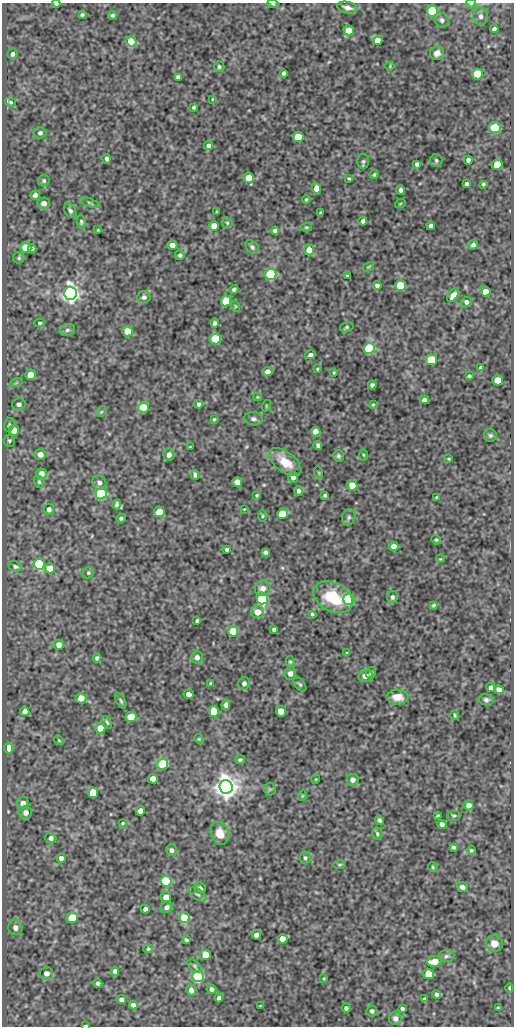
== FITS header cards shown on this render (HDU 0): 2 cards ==
NAXIS1  =                  512
NAXIS2  =                 1024

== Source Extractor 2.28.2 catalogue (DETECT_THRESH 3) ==
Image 512 x 1024 px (HDU 0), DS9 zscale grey, 1 PNG px = 1 image px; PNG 516 x 1028 px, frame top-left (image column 1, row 1024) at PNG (2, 3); each listed source drawn as its Kron ellipse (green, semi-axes under 4 px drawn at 4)
Background 111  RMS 0.56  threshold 1.67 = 3 sigma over >= 5 px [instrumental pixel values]
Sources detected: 257; all 257 listed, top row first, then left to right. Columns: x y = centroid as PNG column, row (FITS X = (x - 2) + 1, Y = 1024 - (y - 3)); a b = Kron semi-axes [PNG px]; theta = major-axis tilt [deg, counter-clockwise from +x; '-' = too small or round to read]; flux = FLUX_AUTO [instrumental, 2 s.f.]
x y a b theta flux
56 4 4 3 - 60
273 4 6 3 -17 46
471 4 5 4 - 42
347 8 10 5 -13 180
432 11 5 5 - 3700
82 15 4 3 - 59
112 15 4 3 - 74
481 16 8 7 - 170
442 20 7 6 - 110
494 29 4 4 - 130
349 30 5 5 - 600
131 41 5 5 - 1100
377 41 5 4 - 340
437 53 7 6 - 200
12 54 5 5 - 110
390 66 4 3 - 34
219 67 5 5 - 72
284 73 4 4 - 79
478 74 5 5 - 1600
178 77 4 4 - 120
212 99 4 2 - 28
10 102 5 4 - 61
194 107 3 3 - 59
495 128 6 5 - 2000
40 133 6 5 - 100
298 137 5 5 - 1400
208 145 5 4 - 130
107 159 5 4 - 120
436 160 6 6 - 78
468 160 4 4 - 130
363 161 7 6 - 79
417 164 4 3 - 78
497 165 5 5 - 890
374 174 5 3 - 52
249 178 5 5 - 850
349 178 4 3 - 48
44 181 6 5 - 79
467 184 4 3 - 73
483 184 3 3 - 56
317 188 5 4 - 470
401 190 4 4 - 120
35 195 5 4 - 160
306 199 4 3 - 47
44 203 6 5 - 190
90 203 10 4 -20 74
400 204 5 3 - 37
70 211 8 5 -56 100
217 212 3 2 - 33
320 213 4 3 - 53
363 221 4 4 - 100
81 222 7 4 -84 65
227 223 6 5 - 57
214 226 5 5 - 560
431 226 4 4 - 120
306 227 6 4 6 49
98 230 4 3 - 30
275 231 4 4 - 120
172 245 5 4 - 270
473 245 5 4 - 110
252 247 8 5 -53 93
26 248 5 5 - 950
32 248 4 4 - 140
309 250 5 5 - 380
180 255 5 5 - 78
19 258 6 5 - 65
368 267 6 3 31 39
271 274 6 5 - 4200
348 276 4 3 - 47
377 285 4 4 - 110
401 286 5 5 - 2200
234 289 4 4 - 93
485 291 5 5 - 320
70 293 6 6 - 22000
453 295 8 5 53 270
144 297 7 6 - 120
226 301 5 5 - 1800
466 302 5 5 - 120
235 306 6 3 -72 39
40 323 5 4 - 57
215 323 4 4 - 97
347 327 7 5 16 62
67 330 8 6 16 110
127 331 5 5 - 780
215 339 5 5 - 2500
369 349 5 5 - 5800
310 355 5 4 - 130
432 360 5 5 - 1900
481 368 4 4 - 110
317 369 3 3 - 36
267 372 5 4 - 200
334 373 3 2 - 37
30 375 5 5 - 680
469 376 4 3 - 82
497 380 5 5 - 620
16 383 7 4 19 56
372 385 4 4 - 92
258 397 4 4 - 34
424 400 5 4 - 140
19 404 7 6 - 130
199 404 4 4 - 97
373 404 4 4 - 37
266 406 6 3 73 36
143 407 5 5 - 1300
101 412 6 4 45 60
214 419 3 3 - 43
253 419 9 6 -12 120
9 425 7 5 73 69
14 430 5 5 - 450
316 431 5 4 - 290
490 435 6 6 - 78
9 441 6 6 - 67
318 445 4 4 - 110
190 447 4 2 - 27
40 454 6 5 - 270
169 455 6 5 - 190
363 455 5 3 - 41
338 456 5 5 - 78
449 459 4 3 - 35
285 462 19 10 -38 740
319 473 6 4 -72 38
41 474 5 5 - 260
195 475 5 4 - 110
293 477 5 5 - 140
39 482 6 5 - 61
237 482 5 5 - 250
99 483 7 6 - 130
352 485 5 5 - 530
298 491 5 4 - 100
101 494 5 5 - 5700
257 495 3 3 - 44
325 495 3 3 - 56
437 497 4 4 - 64
117 504 5 3 - 83
49 509 5 5 - 130
244 509 2 2 - 24
159 512 5 5 - 1200
282 514 5 5 - 1800
262 516 5 3 - 44
349 517 8 6 67 100
121 518 4 4 - 70
436 540 5 4 - 47
394 546 5 4 - 250
227 549 4 3 - 78
265 552 4 4 - 90
440 559 4 2 - 30
39 564 5 5 - 5600
15 566 7 5 -24 78
50 568 5 5 - 550
88 573 6 5 - 67
263 588 8 7 - 280
333 597 21 14 -27 1800
392 597 6 5 - 93
262 598 6 5 - 8600
349 600 5 5 - 4400
433 605 4 3 - 57
257 612 6 6 - 490
312 614 3 3 - 52
197 621 4 3 - 62
274 629 4 3 - 77
233 631 5 5 - 1400
59 645 5 5 - 290
347 653 3 3 - 41
197 657 6 6 - 170
97 658 4 4 - 97
290 662 5 4 - 54
371 672 6 5 - 81
290 673 6 6 - 190
365 676 7 6 - 260
210 683 4 3 - 40
244 683 6 5 - 120
300 684 8 5 -51 68
491 688 5 4 - 170
499 690 5 4 - 190
189 694 5 4 - 220
397 697 11 7 -4 430
81 698 5 5 - 430
486 700 7 5 -14 99
121 701 8 4 -65 71
226 705 5 4 - 160
25 711 5 4 - 290
214 711 5 5 - 1400
281 711 5 5 - 580
455 715 5 3 - 49
131 717 5 5 - 1200
107 722 7 3 -65 59
100 728 5 5 - 620
199 739 5 4 - 37
59 740 5 4 - 43
9 748 5 4 - 960
240 760 5 4 - 67
163 764 5 5 - 3400
153 779 5 5 - 400
316 779 5 3 - 31
353 780 6 6 - 180
226 787 7 6 - 43000
270 789 6 6 - 63
93 793 5 5 - 980
302 796 5 3 - 29
23 803 6 6 - 220
469 805 5 5 - 260
140 811 5 4 - 290
26 812 6 6 - 200
438 815 3 3 - 40
454 816 6 5 - 61
379 820 5 4 - 88
123 823 4 3 - 37
442 824 5 4 - 110
220 833 12 9 -71 490
377 834 6 5 - 70
51 838 5 5 - 120
453 847 4 3 - 77
171 850 6 5 - 100
471 850 5 4 - 62
61 858 4 4 - 240
305 858 6 5 - 81
340 865 6 3 0 45
433 867 5 4 - 49
166 881 5 5 - 3100
462 887 5 4 - 170
200 888 6 5 - 140
197 894 10 5 -36 89
166 897 5 5 - 360
167 907 6 5 - 160
145 909 4 4 - 140
72 918 5 5 - 1300
184 918 5 5 - 1000
15 927 7 7 - 190
256 935 4 4 - 290
282 939 5 5 - 380
186 940 4 3 - 57
494 943 8 8 - 360
148 949 5 4 - 51
206 955 5 5 - 830
446 956 8 6 4 110
434 961 7 5 6 670
195 966 8 5 -40 65
115 971 4 4 - 160
46 973 7 6 - 220
429 974 5 5 - 880
198 977 5 5 - 7100
324 978 4 3 - 34
98 983 4 3 - 100
510 988 5 3 - 62
211 989 5 4 - 130
191 990 5 5 - 210
437 994 4 4 - 88
219 998 4 4 - 150
424 999 3 3 - 43
121 1000 4 4 - 140
133 1005 4 4 - 190
260 1006 3 3 - 30
346 1008 4 4 - 98
402 1008 4 3 - 86
498 1008 4 4 - 70
372 1011 5 5 - 78
395 1018 7 6 - 170
86 1026 4 2 - 62
At the frame edge (FLAGS 8, measured only in part): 4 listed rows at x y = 56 4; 273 4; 471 4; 86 1026